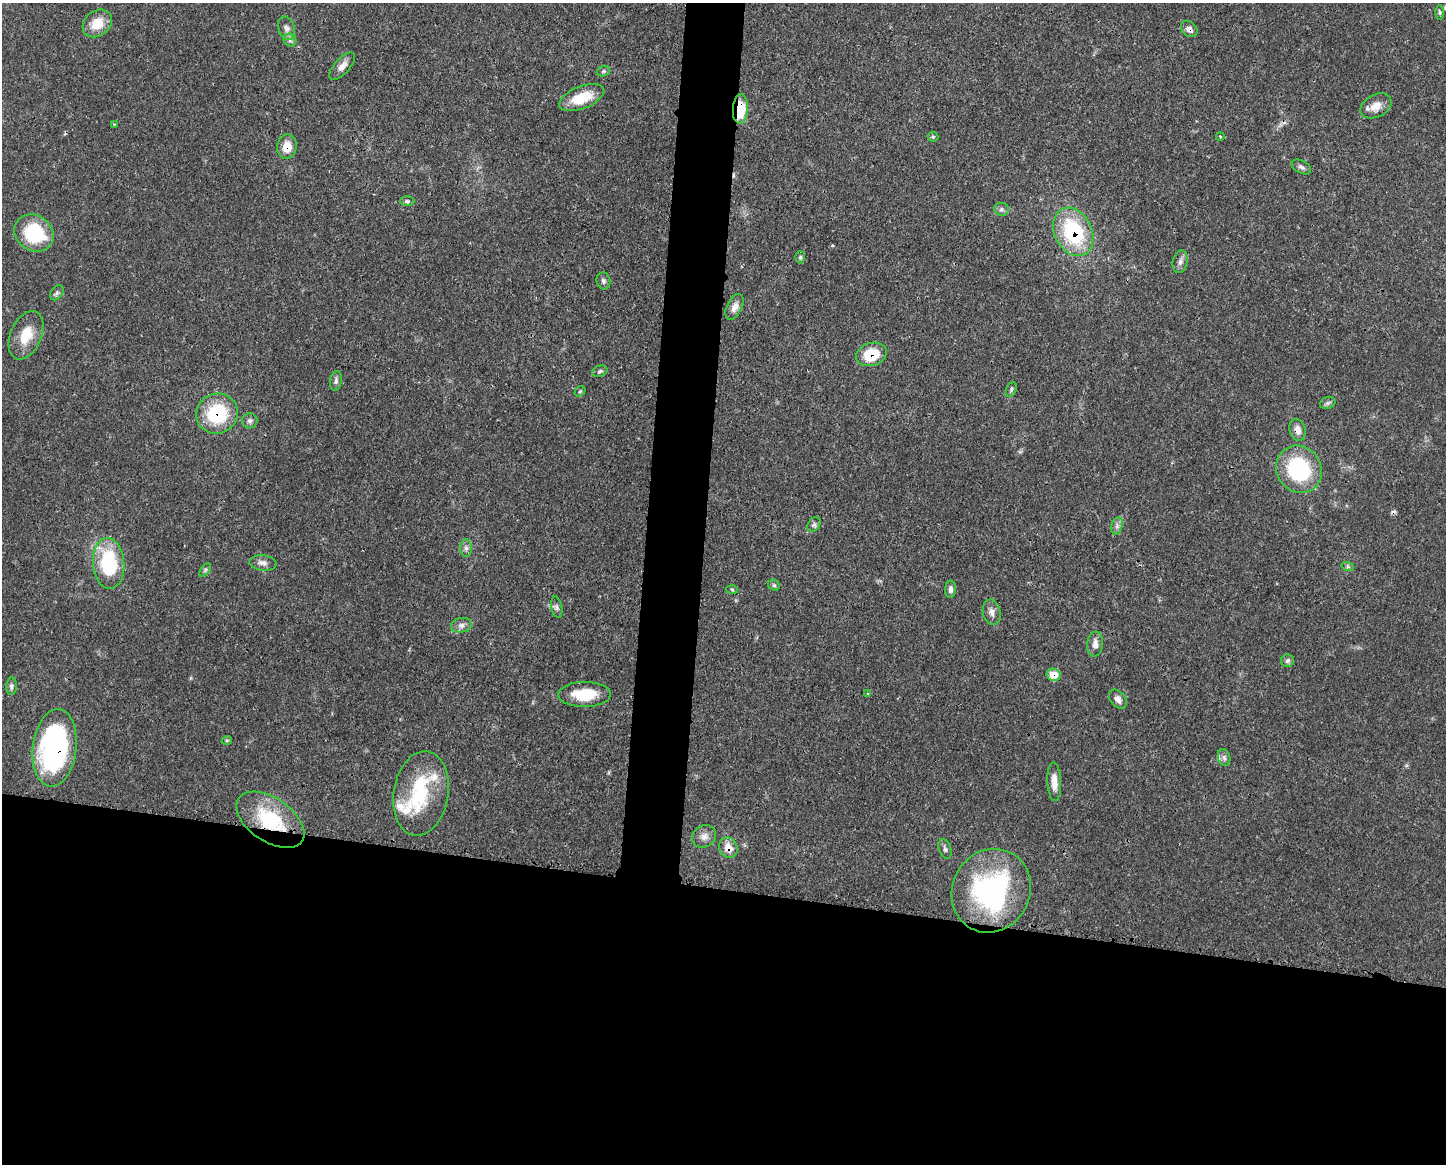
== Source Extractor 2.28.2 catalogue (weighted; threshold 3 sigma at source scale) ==
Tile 11 of 3 x 4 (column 2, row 4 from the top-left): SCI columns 1557-3000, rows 3-1164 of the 4670 x 4656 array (HDU 1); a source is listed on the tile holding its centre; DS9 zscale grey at full resolution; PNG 1448 x 1166 px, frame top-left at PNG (2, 3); each listed source drawn as its Kron ellipse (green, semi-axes under 4 px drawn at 4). Shown black and unused: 27% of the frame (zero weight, under 3 of 4 exposures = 1% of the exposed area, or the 3 px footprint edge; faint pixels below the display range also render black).
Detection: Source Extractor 2.28.2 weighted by HDU 2 'WHT'; one run over the whole footprint, this tile lists its part. Background 0.0589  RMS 0.0034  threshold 0.0152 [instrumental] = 3 sigma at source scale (4.5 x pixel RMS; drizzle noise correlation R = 1.50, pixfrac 1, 0.05/0.05 arcsec/px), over >= 5 px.
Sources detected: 71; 2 cosmic-ray / hot-pixel residue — neither listed nor drawn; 4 inside a brighter listed object's ellipse — not listed separately; the other 65 listed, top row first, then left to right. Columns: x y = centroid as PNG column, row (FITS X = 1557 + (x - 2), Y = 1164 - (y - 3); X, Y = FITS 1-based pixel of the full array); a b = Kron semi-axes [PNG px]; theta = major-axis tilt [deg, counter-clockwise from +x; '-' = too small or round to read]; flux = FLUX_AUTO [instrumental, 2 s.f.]
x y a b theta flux
1440 12 7 3 -89 0.46
97 23 16 12 39 6.7
286 28 12 8 -71 1.7
1189 29 9 7 -44 1.8
290 40 7 6 - 1
342 66 17 7 47 2.6
603 71 6 5 - 0.59
582 98 24 11 21 10
1376 106 16 11 29 4
740 109 15 7 87 12
114 124 4 3 - 0.36
1220 136 4 3 - 0.38
933 137 5 5 - 0.49
287 147 12 9 84 4.5
1301 167 10 6 -29 1.2
407 201 7 5 0 0.7
1001 209 7 6 - 0.99
1073 232 25 18 -63 30
34 233 21 17 -35 21
800 257 6 5 - 0.58
1180 262 11 7 78 1.6
603 281 8 6 -75 1
57 293 8 5 52 0.8
734 307 14 7 64 2.3
26 335 25 15 67 8.4
871 354 15 11 18 11
600 371 8 5 21 0.66
336 381 10 6 80 1.1
1011 389 8 5 65 0.66
580 391 6 4 40 0.55
1328 403 8 6 21 0.77
217 414 21 20 - 21
250 421 8 7 - 1.1
1297 430 11 8 -74 2.5
1299 469 24 22 -56 32
814 525 8 6 54 0.92
1117 526 9 5 75 1.1
466 548 8 6 -90 1.2
109 563 25 15 -86 25
263 563 13 7 -6 1.8
1348 567 6 4 -18 0.58
205 570 8 4 54 0.65
774 585 6 5 - 0.65
732 589 6 4 -3 0.39
951 589 8 5 85 1.3
557 607 11 5 -79 1.1
992 612 13 8 -80 2
462 625 11 7 11 1.7
1095 644 12 8 84 2.3
1288 661 6 6 - 0.85
1054 675 7 6 - 6.2
11 686 8 5 87 0.93
585 694 26 12 1 11
868 694 3 3 - 0.41
1118 699 11 7 -51 1.7
227 740 5 3 - 0.38
55 748 39 21 83 71
1224 757 8 6 -74 1
1054 782 19 7 -87 3.8
421 793 42 27 80 21
270 820 38 22 -34 24
704 836 12 10 32 2.4
728 848 10 9 - 3.9
945 849 10 6 -71 0.99
991 891 43 38 61 61
Overlapping masked pixels (flux is a lower limit): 11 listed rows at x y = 1189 29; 740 109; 287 147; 1073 232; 871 354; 217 414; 1297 430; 1054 675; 55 748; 270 820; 728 848